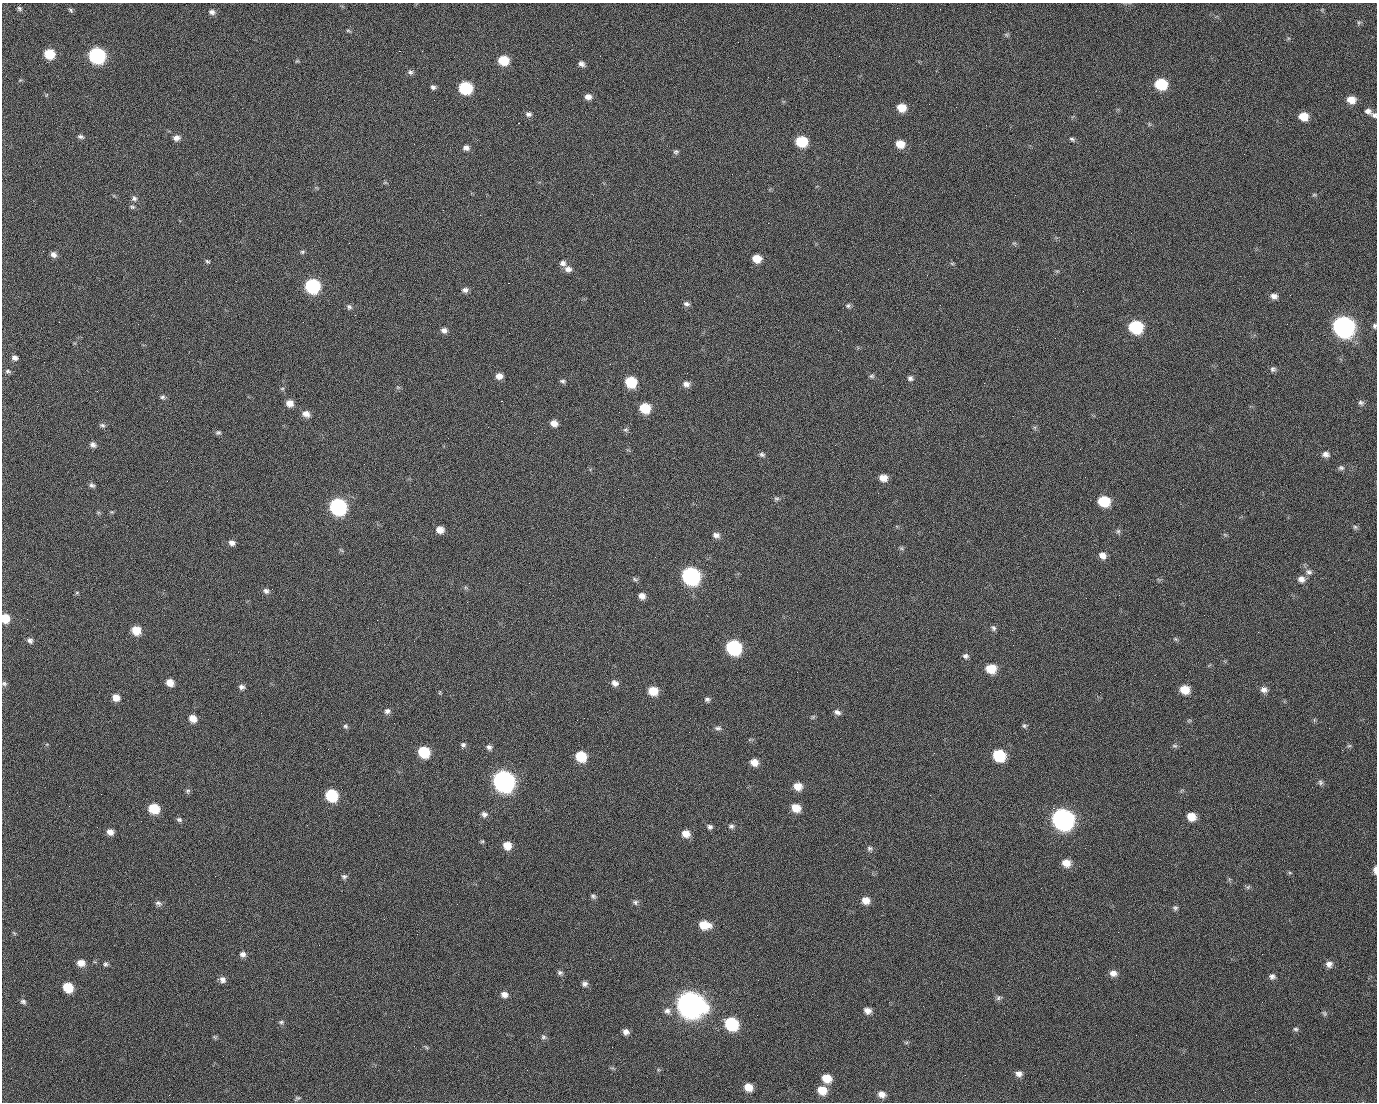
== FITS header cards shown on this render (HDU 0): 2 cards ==
NAXIS1  =                 1375 / length of data axis 1
NAXIS2  =                 1100 / length of data axis 2

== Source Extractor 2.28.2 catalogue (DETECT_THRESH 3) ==
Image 1375 x 1100 px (HDU 0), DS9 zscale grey, 1 PNG px = 1 image px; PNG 1379 x 1104 px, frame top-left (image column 1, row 1100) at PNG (2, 3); no overlay
Background 1500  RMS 32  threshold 94.6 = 3 sigma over >= 5 px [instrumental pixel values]
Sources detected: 225; all 225 listed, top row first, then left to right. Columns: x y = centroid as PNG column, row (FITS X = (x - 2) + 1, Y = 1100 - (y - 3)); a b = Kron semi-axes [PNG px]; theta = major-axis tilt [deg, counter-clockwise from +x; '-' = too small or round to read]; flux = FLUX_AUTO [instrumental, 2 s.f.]
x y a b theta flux
19 9 6 5 - 4.3e+03
71 11 4 3 - 6.5e+03
212 12 8 6 -19 7.8e+03
990 12 3 2 - 2.0e+03
1359 23 7 5 87 3.6e+03
348 31 8 4 -8 3.0e+03
1006 35 7 4 -45 3.3e+03
399 51 2 2 - 2.5e+04
49 54 8 7 - 7.0e+04
97 56 9 8 - 4.8e+05
503 60 8 7 - 5.7e+04
297 61 6 4 31 2.5e+03
581 64 7 6 - 8.3e+03
410 72 7 6 - 5.6e+03
1161 84 9 8 - 1.0e+05
433 87 6 5 - 5.4e+03
465 88 8 8 - 1.7e+05
46 95 5 3 - 1.8e+03
588 97 8 6 -2 1.2e+04
498 99 2 2 - 1.5e+03
434 100 2 2 - 4.5e+03
1351 100 9 7 -12 2.5e+04
901 108 8 7 - 3.3e+04
1368 111 9 7 -21 9.2e+03
528 114 8 7 - 6.8e+03
1374 115 8 6 -29 5.7e+03
1303 116 8 7 - 3.4e+04
518 123 2 2 - 3.7e+04
81 137 9 5 -19 5.3e+03
176 138 8 6 8 1.0e+04
1072 139 8 5 -24 4.4e+03
801 142 8 7 - 8.8e+04
900 144 9 7 -17 3.0e+04
466 148 8 6 -5 9.0e+03
676 152 7 6 - 4.6e+03
385 183 6 4 19 2.7e+03
1015 195 2 2 - 7.4e+03
1314 195 6 4 1 2.8e+03
134 198 8 7 - 6.7e+03
132 207 7 6 - 4.2e+03
480 215 2 2 - 9.8e+02
302 252 6 5 - 3.5e+03
53 254 8 6 -39 9.2e+03
757 259 8 6 -12 3.0e+04
207 261 7 4 -20 3.3e+03
563 263 8 7 - 8.9e+03
952 263 6 4 -1 2.7e+03
568 269 9 7 -4 1.1e+04
927 275 2 2 - 1.1e+03
508 283 2 2 - 5.7e+04
312 286 9 8 - 3.0e+05
465 290 8 6 9 7.8e+03
1083 291 2 2 - 3.5e+03
1290 295 3 2 - 2.3e+03
1274 296 8 7 - 1.1e+04
686 304 8 6 -17 6.2e+03
848 306 7 6 - 4.9e+03
349 307 7 7 - 5.8e+03
355 315 2 2 - 1.4e+03
59 322 3 2 - 1.6e+03
1287 324 2 2 - 1.3e+03
1374 326 6 4 88 4.1e+03
1135 327 9 8 - 1.7e+05
1343 327 10 9 - 1.4e+06
444 330 8 7 - 9.3e+03
15 358 7 6 - 7.8e+03
1273 369 8 7 - 5.8e+03
8 371 8 5 -8 4.6e+03
499 376 8 7 - 1.4e+04
871 376 7 5 0 4.5e+03
910 378 7 6 - 6.2e+03
563 381 7 5 -13 4.8e+03
631 382 8 7 - 8.8e+04
984 383 2 2 - 1.6e+04
686 384 8 7 - 1.1e+04
398 387 6 4 18 2.8e+03
282 388 6 4 1 2.5e+03
97 391 3 2 - 1.7e+03
163 397 6 5 - 4.5e+03
501 401 3 2 - 5.9e+04
289 403 7 6 - 1.9e+04
1361 403 8 6 -11 5.8e+03
645 408 8 7 - 6.6e+04
306 414 9 7 -21 1.5e+04
554 423 7 6 - 1.5e+04
102 425 8 5 -19 5.1e+03
626 430 7 6 - 4.7e+03
218 432 8 6 2 4.4e+03
93 445 8 7 - 8.2e+03
762 454 8 6 -17 5.4e+03
1326 454 9 7 -5 1.0e+04
1341 468 8 7 - 5.8e+03
883 478 8 6 -11 2.0e+04
92 485 7 5 -31 5.9e+03
623 497 2 2 - 3.4e+03
776 499 7 5 0 4.3e+03
1104 501 9 7 -15 8.4e+04
338 507 9 8 - 5.4e+05
112 512 6 3 -17 2.2e+03
1355 527 6 6 - 4.3e+03
440 530 7 6 - 1.9e+04
1118 531 7 6 - 4.6e+03
716 535 9 7 -9 9.4e+03
1225 535 6 4 -19 2.8e+03
232 543 7 6 - 9.4e+03
901 548 7 4 -31 3.5e+03
341 550 8 3 -32 2.6e+03
1102 555 8 7 - 1.3e+04
655 557 2 2 - 8.8e+02
1309 572 10 8 -18 8.8e+03
691 576 10 9 - 6.4e+05
635 579 8 5 -24 4.1e+03
1301 579 10 8 -17 1.3e+04
266 591 7 6 - 7.0e+03
77 593 6 4 1 2.6e+03
642 596 8 7 - 1.2e+04
5 618 8 7 - 4.0e+04
27 619 3 2 - 1.9e+03
377 620 2 2 - 1.3e+04
993 628 8 6 -57 5.4e+03
136 630 8 7 - 3.9e+04
1175 639 6 5 - 3.4e+03
30 641 8 7 - 7.2e+03
734 647 9 8 - 3.0e+05
965 656 8 7 - 6.7e+03
991 669 9 8 - 4.5e+04
170 683 7 7 - 1.9e+04
615 683 9 7 -28 1.1e+04
4 684 7 7 - 5.1e+03
241 687 7 6 - 6.8e+03
1185 689 9 8 - 3.7e+04
1264 690 9 8 - 1.1e+04
653 691 9 7 -11 4.3e+04
440 693 7 3 90 2.2e+03
116 698 8 7 - 1.8e+04
707 699 7 6 - 5.4e+03
387 711 8 7 - 8.0e+03
837 712 9 6 -27 8.3e+03
813 717 6 5 - 3.2e+03
193 719 8 7 - 2.0e+04
1189 720 7 4 1 3.1e+03
1024 725 7 6 - 4.4e+03
345 726 7 6 - 4.6e+03
718 728 10 5 0 5.7e+03
463 745 7 6 - 5.7e+03
1175 746 8 5 -6 4.4e+03
1349 746 7 4 1 3.2e+03
489 747 8 7 - 6.9e+03
424 752 8 7 - 9.3e+04
934 753 3 2 - 2.3e+03
999 755 9 8 - 1.1e+05
581 756 9 7 -30 6.7e+04
754 762 8 7 - 1.9e+04
503 781 10 9 - 1.4e+06
1320 782 8 6 -51 5.4e+03
798 786 9 7 -19 2.4e+04
188 791 7 6 - 4.3e+03
101 794 2 2 - 2.4e+03
331 795 8 8 - 1.3e+05
930 795 2 2 - 8.9e+03
154 808 8 7 - 6.8e+04
796 808 9 8 - 2.8e+04
1053 808 2 2 - 1.8e+04
484 814 9 7 -38 7.6e+03
1191 817 8 7 - 2.9e+04
1063 819 11 9 -28 1.4e+06
179 820 7 6 - 4.8e+03
731 826 8 7 - 6.3e+03
710 827 7 6 - 5.7e+03
110 832 8 6 -31 1.2e+04
686 834 9 8 - 2.0e+04
482 841 5 4 - 2.7e+03
507 845 8 8 - 2.6e+04
869 848 7 7 - 5.6e+03
1066 863 9 8 - 2.2e+04
1375 870 8 4 89 1.0e+04
1290 873 6 4 -19 2.6e+03
344 877 7 6 - 5.3e+03
1248 887 7 4 45 3.5e+03
593 896 7 5 -38 5.0e+03
866 900 9 8 - 1.8e+04
635 902 8 7 - 5.8e+03
158 903 9 6 -14 6.6e+03
457 904 2 2 - 1.7e+03
1175 908 7 6 - 4.7e+03
704 925 11 8 -10 4.0e+04
1118 932 2 2 - 2.7e+03
14 933 7 4 -45 2.4e+03
243 954 7 7 - 8.1e+03
610 959 2 2 - 2.8e+03
81 963 9 7 -13 1.8e+04
106 964 6 6 - 4.6e+03
1329 964 9 8 - 1.0e+04
560 972 7 6 - 5.5e+03
1113 973 9 7 -12 1.3e+04
1272 976 7 7 - 7.4e+03
222 980 9 6 -13 9.5e+03
758 980 3 2 - 2.3e+03
585 984 8 7 - 7.0e+03
68 987 8 7 - 5.6e+04
504 994 9 7 -15 1.1e+04
999 998 8 6 28 5.1e+03
23 1002 8 6 -34 5.8e+03
690 1004 12 11 - 3.3e+06
667 1011 9 9 - 1.0e+04
867 1011 8 6 -21 1.2e+04
1324 1013 8 6 -54 4.2e+03
757 1015 2 2 - 1.2e+03
281 1022 7 5 1 4.2e+03
731 1024 9 8 - 1.8e+05
1296 1029 7 5 -3 4.1e+03
626 1032 7 7 - 1.0e+04
215 1037 7 5 -13 3.1e+03
543 1037 7 6 - 5.3e+03
426 1047 7 4 -45 3.4e+03
527 1070 2 2 - 9.0e+02
658 1070 5 4 - 2.7e+03
1019 1074 8 7 - 1.0e+04
827 1078 9 8 - 3.3e+04
748 1087 8 7 - 2.7e+04
822 1090 9 8 - 3.4e+04
1255 1092 2 2 - 9.1e+02
882 1094 9 7 -28 1.4e+04
169 1095 2 2 - 6.0e+03
297 1098 7 5 32 3.7e+03
At the frame edge (FLAGS 8, measured only in part): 4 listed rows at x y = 1374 115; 1374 326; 5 618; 1375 870